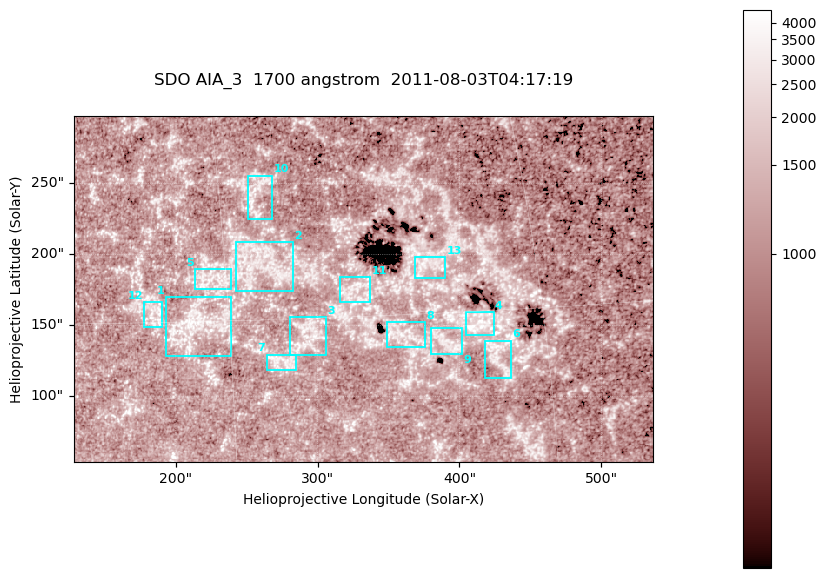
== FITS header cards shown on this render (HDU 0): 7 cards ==
TELESCOP= 'SDO     '           /
INSTRUME= 'AIA_3   '           /
WAVELNTH=                 1700 /
WAVEUNIT= 'angstrom'           /
DATE-OBS= '2011-08-03T04:17:19.715' /
CTYPE1  = 'HPLN-TAN'           /
CTYPE2  = 'HPLT-TAN'           /

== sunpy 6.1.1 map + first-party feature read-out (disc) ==
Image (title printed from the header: SDO AIA_3  1700 angstrom  2011-08-03T04:17:19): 666 x 399 px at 0.613 arcsec/px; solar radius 945 arcsec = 1543 px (partial field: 3.6% of the solar disc is inside the frame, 100% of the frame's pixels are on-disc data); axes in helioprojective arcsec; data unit not stated in the header (colour bar unlabelled)
Pointing: header CRPIX1/2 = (2049.23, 2048.32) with CRVAL1/2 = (0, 0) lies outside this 666 x 399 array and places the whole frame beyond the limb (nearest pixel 1.4 R_sun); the SolarSoft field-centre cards XCEN/YCEN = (332.1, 175.6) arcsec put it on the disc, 1904 arcsec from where CRPIX/CRVAL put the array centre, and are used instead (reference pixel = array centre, CRVAL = XCEN/YCEN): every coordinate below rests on XCEN/YCEN
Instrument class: DISC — disc imager (sunpy class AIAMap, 1700 A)
Bright regions (active regions / flare kernels): reference = the on-disc median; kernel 5 px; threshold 5 sigma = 1371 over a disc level ~1126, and >= 1.15x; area >= 265 px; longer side >= 5 px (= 3.1 arcsec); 13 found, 13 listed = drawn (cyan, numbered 1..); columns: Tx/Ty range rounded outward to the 2 arcsec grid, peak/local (2 s.f.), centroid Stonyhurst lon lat
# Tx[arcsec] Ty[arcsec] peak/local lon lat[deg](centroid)
1 192..240 128..170 3.6 +13 +15
2 242..284 174..210 3 +17 +17
3 280..306 128..156 3.6 +19 +14
4 404..424 142..160 5.2 +27 +14
5 214..240 174..190 3.4 +14 +17
6 418..436 112..140 3.1 +27 +13
7 264..286 118..130 3.1 +17 +13
8 348..376 134..152 3.3 +23 +14
9 380..402 130..150 3.1 +25 +14
10 250..268 224..256 3.2 +17 +20
11 314..338 166..184 3.3 +21 +16
12 176..192 148..166 3.3 +12 +15
13 368..390 182..198 3.2 +25 +17